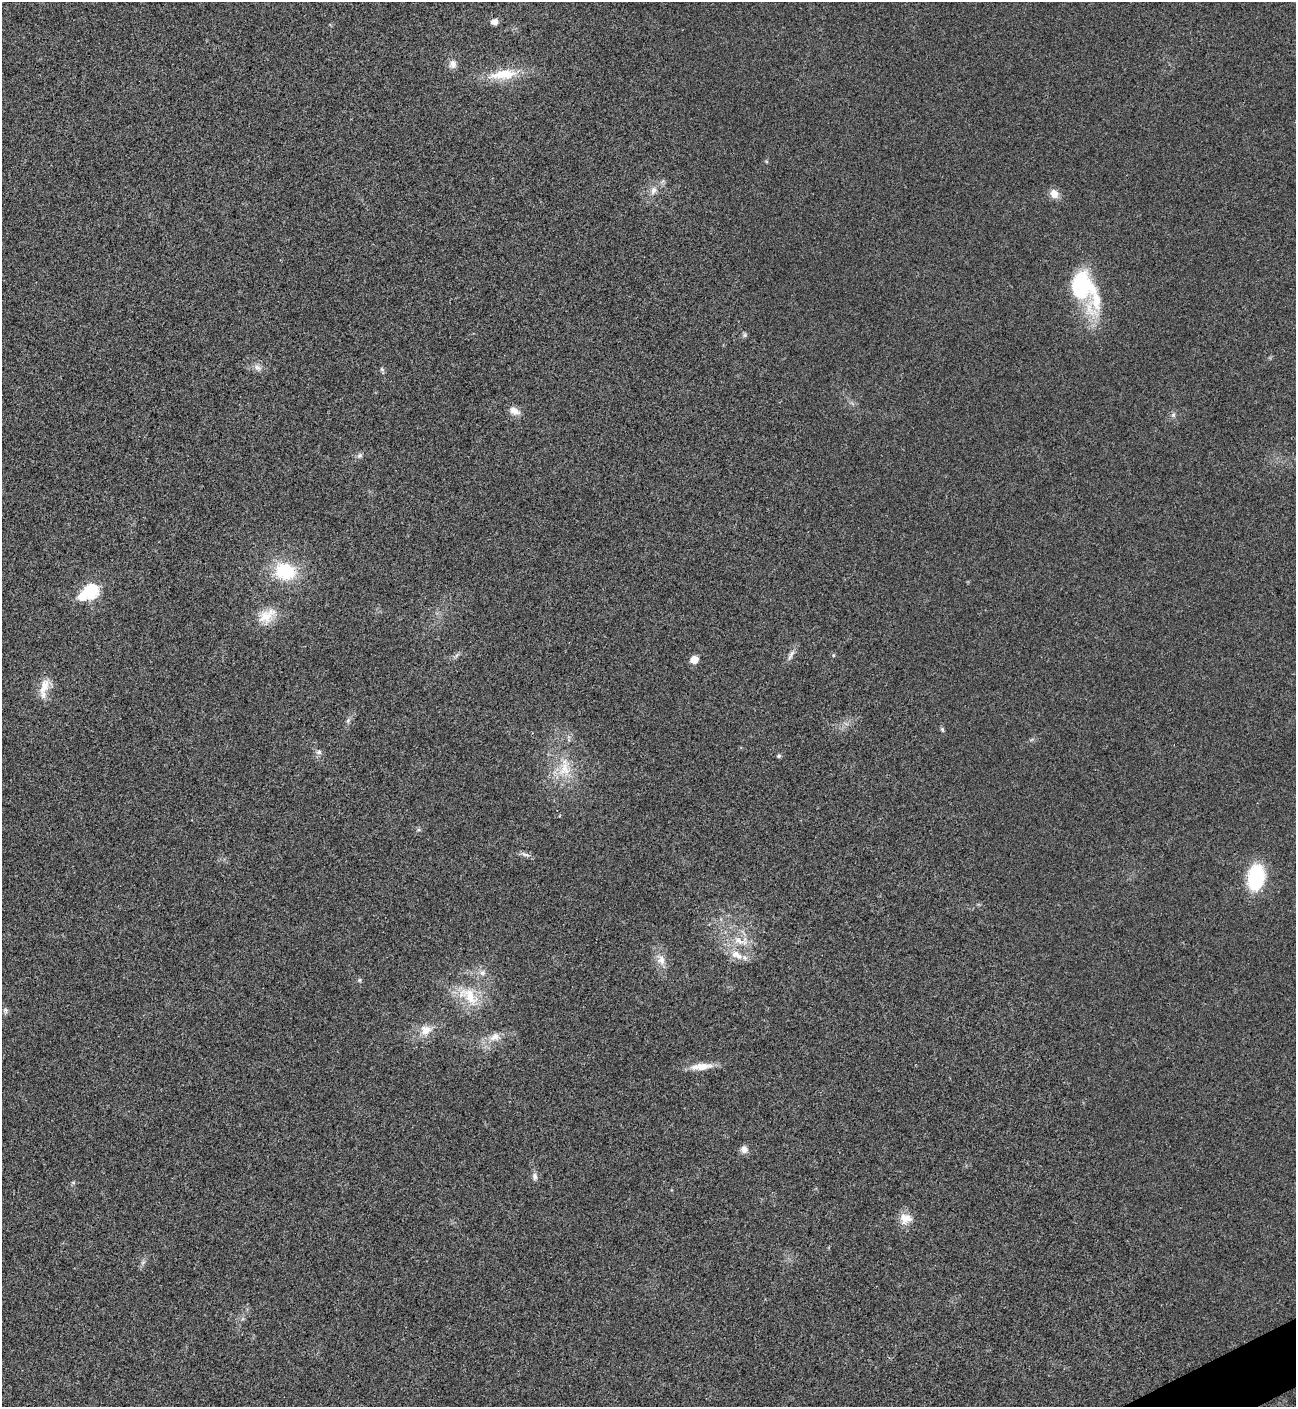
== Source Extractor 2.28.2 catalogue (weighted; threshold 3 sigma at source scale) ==
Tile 6 of 4 x 4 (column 2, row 2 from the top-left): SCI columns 1586-2879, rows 2815-4219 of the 5624 x 5637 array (HDU 1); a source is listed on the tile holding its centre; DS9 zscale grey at full resolution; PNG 1298 x 1409 px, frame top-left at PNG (2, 2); no overlay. Shown black and unused: <1% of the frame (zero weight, under 3 of 4 exposures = <1% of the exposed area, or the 3 px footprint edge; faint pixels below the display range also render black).
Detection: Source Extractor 2.28.2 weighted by HDU 2 'WHT'; one run over the whole footprint, this tile lists its part. Background 0.0203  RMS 0.0056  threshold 0.0251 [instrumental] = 3 sigma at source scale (4.5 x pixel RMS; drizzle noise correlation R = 1.50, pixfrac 1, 0.05/0.05 arcsec/px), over >= 5 px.
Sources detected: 44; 1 inside a brighter object's white glare — not listed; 2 inside a brighter listed object's ellipse — not listed separately; the other 41 listed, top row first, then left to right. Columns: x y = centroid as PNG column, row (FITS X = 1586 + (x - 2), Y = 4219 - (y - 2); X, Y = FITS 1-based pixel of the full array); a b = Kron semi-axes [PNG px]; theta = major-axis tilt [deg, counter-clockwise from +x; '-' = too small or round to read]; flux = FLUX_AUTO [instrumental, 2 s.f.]
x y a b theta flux
494 22 7 6 - 3.1
453 64 11 10 - 3.3
503 74 42 13 7 17
653 190 11 8 66 3.3
1054 194 11 9 -46 5.2
1080 285 44 23 -80 46
745 335 6 6 - 1.1
257 367 12 7 -27 2.8
382 369 7 5 -45 1
514 411 14 9 -28 4.3
1173 415 7 5 -45 1.2
359 456 7 7 - 1.4
285 571 24 19 -16 29
91 591 7 7 - 76
267 616 28 16 39 12
457 655 8 4 53 1.2
791 655 19 5 63 2.7
694 660 6 5 - 9
44 688 30 10 77 8
348 720 6 5 - 1.2
942 729 7 5 -74 0.91
319 752 7 6 - 1.6
779 756 5 4 - 1.2
565 768 31 17 81 17
525 854 13 5 -19 2
1256 877 29 19 82 33
740 941 28 12 -9 11
737 955 20 11 -31 7.8
661 960 15 11 -66 5.6
482 973 9 8 - 2.8
359 980 5 5 - 0.85
469 996 34 19 -39 20
5 1010 8 7 - 1.4
426 1030 15 12 27 7.3
495 1037 15 10 24 5.7
701 1066 30 8 5 7.9
744 1149 10 9 - 3.1
535 1176 10 7 -85 2.1
73 1182 6 3 -19 0.65
906 1219 17 15 3 7.2
143 1262 7 5 44 1.2